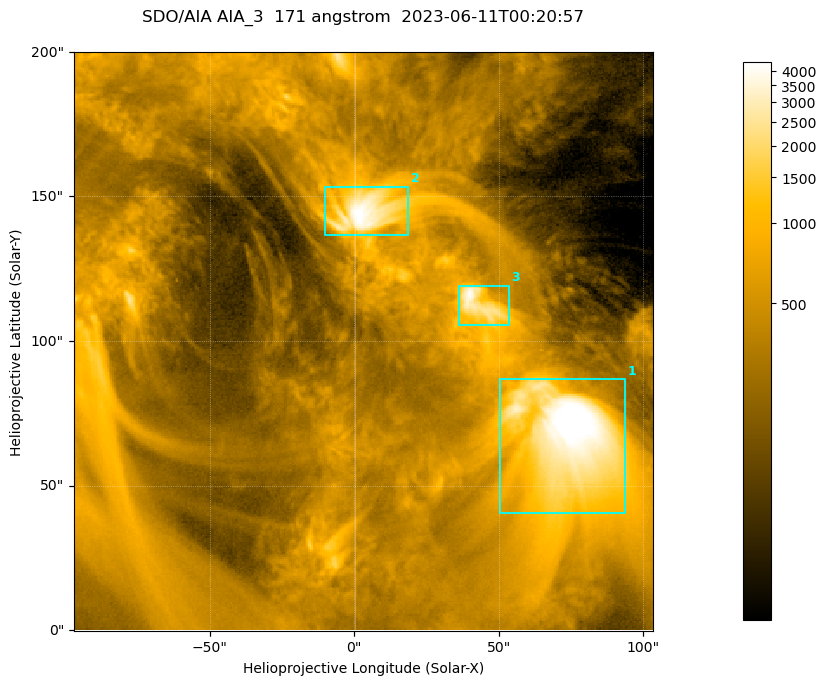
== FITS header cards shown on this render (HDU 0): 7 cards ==
TELESCOP= 'SDO/AIA '           / For AIA: SDO/AIA
INSTRUME= 'AIA_3   '           / For AIA: AIA_ATA1, AIA_ATA2, AIA_ATA3 or AIA_AT
WAVELNTH=                  171 / [angstrom] Wavelength
WAVEUNIT= 'angstrom'           / Wavelength unit: angstrom
DATE-OBS= '2023-06-11T00:20:57.350' / [ISO] Date when observation started; ISO 8
CTYPE1  = 'HPLN-TAN'           / CTYPE1; Typically HPLN
CTYPE2  = 'HPLT-TAN'           / CTYPE2; Typically HPLT

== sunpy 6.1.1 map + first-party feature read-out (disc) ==
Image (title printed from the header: SDO/AIA AIA_3  171 angstrom  2023-06-11T00:20:57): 334 x 334 px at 0.599 arcsec/px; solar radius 945 arcsec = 1577 px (partial field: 1.4% of the solar disc is inside the frame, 100% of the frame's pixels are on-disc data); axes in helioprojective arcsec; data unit not stated in the header (colour bar unlabelled)
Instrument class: DISC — disc imager (sunpy class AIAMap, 171 A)
Bright regions (active regions / flare kernels): reference = the on-disc median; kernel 3 px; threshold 5 sigma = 1093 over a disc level ~361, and >= 1.15x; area >= 111 px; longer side >= 4 px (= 2.4 arcsec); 3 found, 3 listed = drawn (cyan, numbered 1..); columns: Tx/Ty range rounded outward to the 2 arcsec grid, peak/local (2 s.f.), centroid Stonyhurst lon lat
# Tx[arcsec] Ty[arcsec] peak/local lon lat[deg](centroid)
1 50..94 40..88 15 +4 +4
2 -10..20 136..154 12 +0 +9
3 36..54 104..120 11 +3 +7